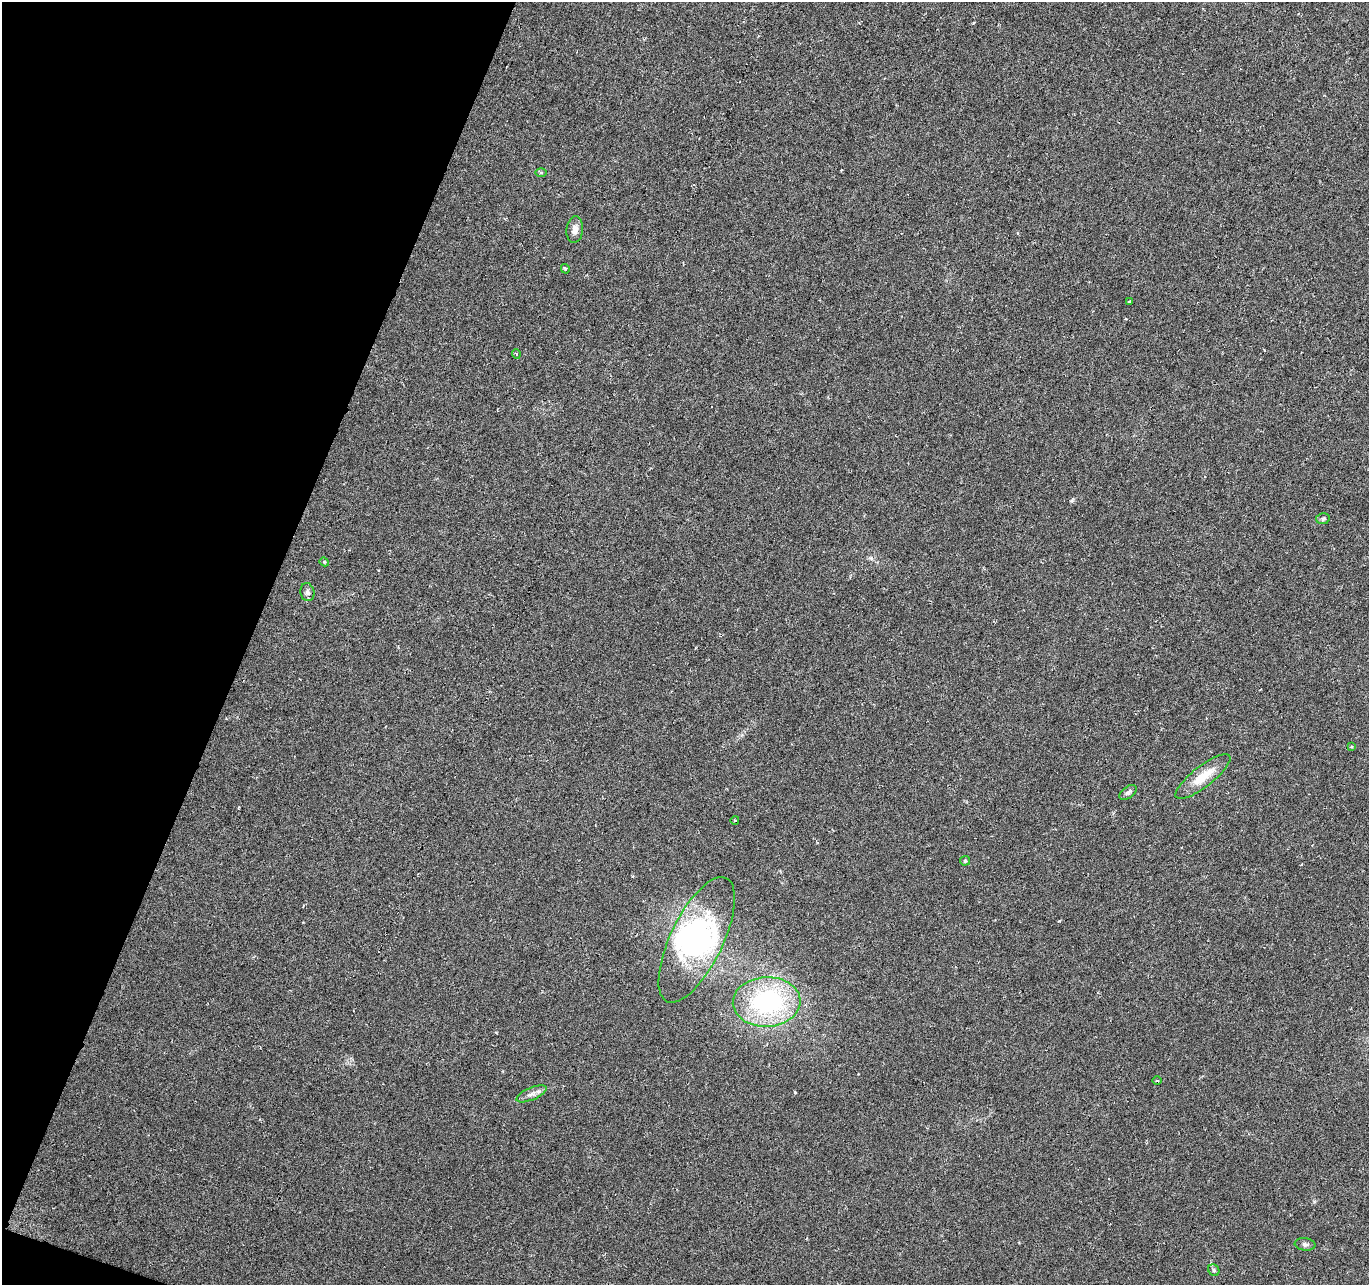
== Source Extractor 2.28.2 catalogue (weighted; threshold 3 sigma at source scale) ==
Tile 9 of 4 x 4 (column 1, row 3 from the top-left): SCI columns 1-1367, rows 1492-2774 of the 5470 x 5614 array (HDU 1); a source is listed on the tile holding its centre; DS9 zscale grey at full resolution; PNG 1371 x 1287 px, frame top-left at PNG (2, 2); each listed source drawn as its Kron ellipse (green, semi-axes under 4 px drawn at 4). Shown black and unused: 18% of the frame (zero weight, under 3 of 6 exposures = <1% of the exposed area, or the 3 px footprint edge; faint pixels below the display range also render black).
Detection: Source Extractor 2.28.2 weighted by HDU 2 'WHT'; one run over the whole footprint, this tile lists its part. Background 0.00589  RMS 0.003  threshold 0.0124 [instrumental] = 3 sigma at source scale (4.09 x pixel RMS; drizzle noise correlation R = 1.36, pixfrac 0.8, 0.0396/0.0396 arcsec/px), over >= 5 px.
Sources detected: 22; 3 inside a brighter object's white glare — neither listed nor drawn; the other 19 listed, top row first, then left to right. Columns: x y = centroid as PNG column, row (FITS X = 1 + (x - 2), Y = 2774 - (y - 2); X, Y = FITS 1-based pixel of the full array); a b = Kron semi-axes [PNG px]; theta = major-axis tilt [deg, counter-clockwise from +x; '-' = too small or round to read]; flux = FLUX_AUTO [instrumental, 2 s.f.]
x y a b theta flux
541 173 6 4 0 0.32
575 230 13 8 83 1.8
565 269 5 3 - 0.33
1129 302 3 3 - 0.49
516 354 5 3 - 0.23
1323 519 7 5 12 0.59
324 562 5 4 - 0.29
307 592 9 7 -80 0.88
1351 747 3 3 - 0.29
1203 777 34 10 38 6
1128 792 10 5 37 0.76
735 820 4 3 - 0.24
965 861 5 5 - 0.35
697 940 68 26 64 38
767 1002 34 24 3 39
1157 1081 4 3 - 0.3
531 1094 16 6 23 1.5
1305 1244 10 6 -7 0.76
1214 1270 6 5 - 0.52